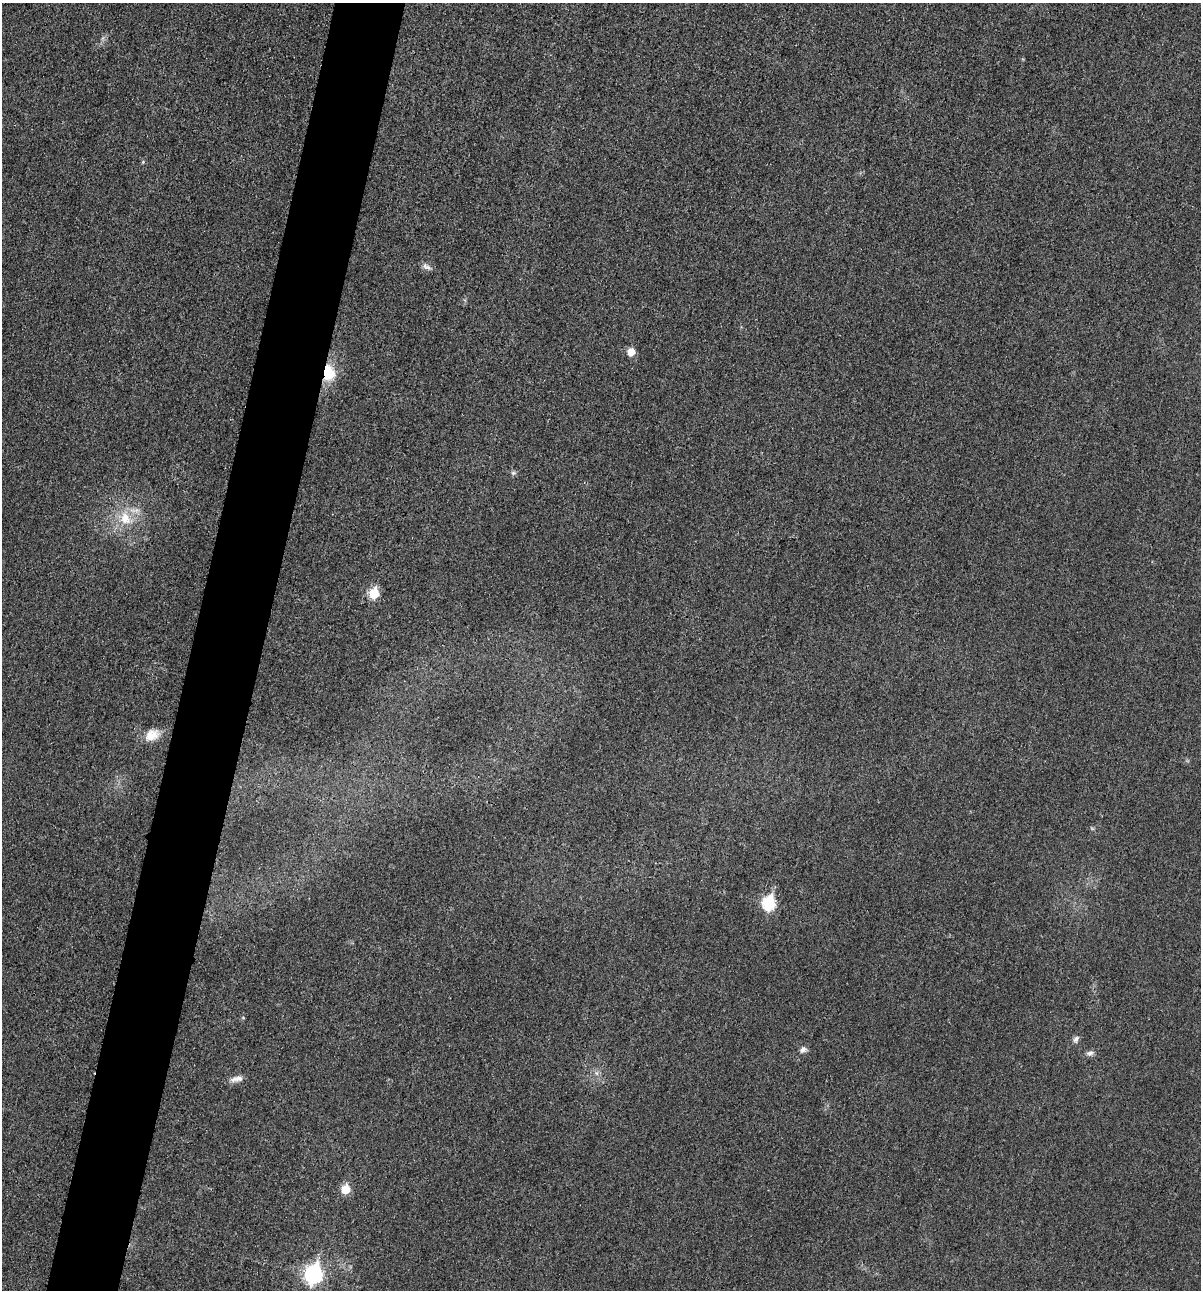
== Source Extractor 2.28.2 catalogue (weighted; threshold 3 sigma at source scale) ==
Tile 7 of 4 x 4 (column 3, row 2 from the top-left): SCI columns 2543-3741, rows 2597-3884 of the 5206 x 5195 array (HDU 1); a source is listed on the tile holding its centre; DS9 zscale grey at full resolution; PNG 1203 x 1292 px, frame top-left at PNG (2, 3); no overlay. Shown black and unused: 6% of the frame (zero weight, under 3 of 4 exposures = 2% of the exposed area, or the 3 px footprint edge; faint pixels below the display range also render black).
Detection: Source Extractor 2.28.2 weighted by HDU 2 'WHT'; one run over the whole footprint, this tile lists its part. Background 0.0289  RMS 0.0059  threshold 0.0264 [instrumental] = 3 sigma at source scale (4.5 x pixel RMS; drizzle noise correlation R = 1.50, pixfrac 1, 0.05/0.05 arcsec/px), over >= 5 px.
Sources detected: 15; all 15 listed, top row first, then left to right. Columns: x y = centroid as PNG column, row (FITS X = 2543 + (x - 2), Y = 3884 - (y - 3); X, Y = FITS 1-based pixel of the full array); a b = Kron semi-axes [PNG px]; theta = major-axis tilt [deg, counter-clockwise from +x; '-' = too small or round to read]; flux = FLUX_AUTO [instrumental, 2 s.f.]
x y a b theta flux
143 162 5 4 - 0.65
426 267 14 7 -27 2.6
631 352 6 6 - 9.6
328 373 18 13 -87 18
513 473 7 6 - 1.4
125 518 20 15 -67 14
374 593 6 6 - 28
152 735 21 14 28 9.2
769 903 7 6 - 71
1076 1039 10 7 63 2
803 1049 9 7 30 2.5
1090 1053 10 6 5 2.1
237 1079 18 7 11 3.9
346 1189 6 6 - 19
314 1274 9 8 - 150
Overlapping masked pixels (flux is a lower limit): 1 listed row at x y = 328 373